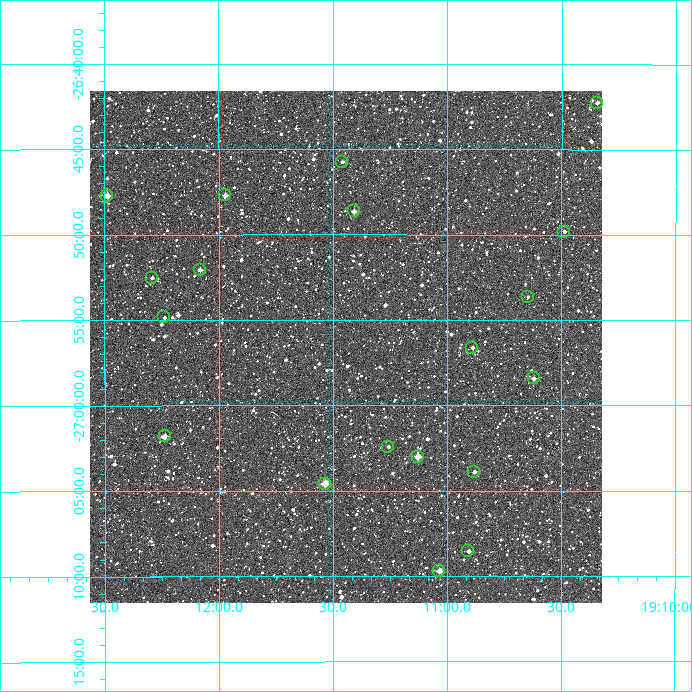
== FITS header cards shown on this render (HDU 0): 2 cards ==
NAXIS1  =                  512
NAXIS2  =                  512

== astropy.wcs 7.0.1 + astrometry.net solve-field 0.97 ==
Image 512 x 512 px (HDU 0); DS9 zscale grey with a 90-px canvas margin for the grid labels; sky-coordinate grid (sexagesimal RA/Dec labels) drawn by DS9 from the SOLVED WCS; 19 Tycho-2 reference stars matched to detected sources circled (green)
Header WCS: RA---TAN/DEC--TAN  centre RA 19:11:27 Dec -26:57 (287.86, -26.94 deg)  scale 3.52 arcsec/px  FOV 30.0' x 30.0'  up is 0 deg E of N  parity normal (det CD < 0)
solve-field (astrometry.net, Tycho-2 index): VERIFIED the header's WCS against the Tycho-2 star catalogue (verified at 2 index scales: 10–19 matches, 0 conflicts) and refined it, rather than solving blind
Solved WCS: RA---TAN-SIP/DEC--TAN-SIP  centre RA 19:11:27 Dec -26:57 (287.86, -26.94 deg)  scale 3.51 arcsec/px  FOV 30.0' x 30.0'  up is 0 deg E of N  parity normal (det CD < 0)
The solver's refit moves the header's centre by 1.1 arcsec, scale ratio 0.9995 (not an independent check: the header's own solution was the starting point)
Tycho-2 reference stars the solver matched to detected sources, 19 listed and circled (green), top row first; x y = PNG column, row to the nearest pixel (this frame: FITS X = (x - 90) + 1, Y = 512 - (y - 91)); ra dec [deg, ICRS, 3 dp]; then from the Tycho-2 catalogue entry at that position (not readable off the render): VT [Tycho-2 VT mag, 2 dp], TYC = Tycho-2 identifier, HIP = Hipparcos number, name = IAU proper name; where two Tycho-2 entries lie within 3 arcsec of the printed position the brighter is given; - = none
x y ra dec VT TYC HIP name
597 103 287.586 -26.704 10.75 6882-1762-1 - -
342 162 287.865 -26.762 11.80 6882-1978-1 - -
225 195 287.993 -26.795 10.52 6882-387-1 - -
107 196 288.122 -26.795 9.48 6882-921-1 - -
354 211 287.852 -26.811 10.53 6882-331-1 - -
564 232 287.622 -26.830 11.75 6882-1031-1 - -
200 270 288.020 -26.868 10.56 6882-1590-1 - -
152 278 288.073 -26.875 11.35 6882-1288-1 - -
528 297 287.661 -26.894 12.17 6882-776-1 - -
164 317 288.060 -26.914 11.44 6882-229-1 - -
472 348 287.722 -26.944 11.64 6882-403-1 - -
534 378 287.655 -26.974 10.91 6882-807-1 - -
165 436 288.059 -27.030 10.01 6882-541-1 - -
388 447 287.814 -27.040 11.89 6882-1444-1 - -
418 457 287.782 -27.050 9.09 6882-363-1 - -
474 472 287.720 -27.065 11.29 6882-145-1 - -
325 484 287.884 -27.077 8.58 6882-255-1 - -
468 551 287.726 -27.142 11.24 6882-701-1 - -
439 571 287.758 -27.162 10.06 6882-1024-1 - -